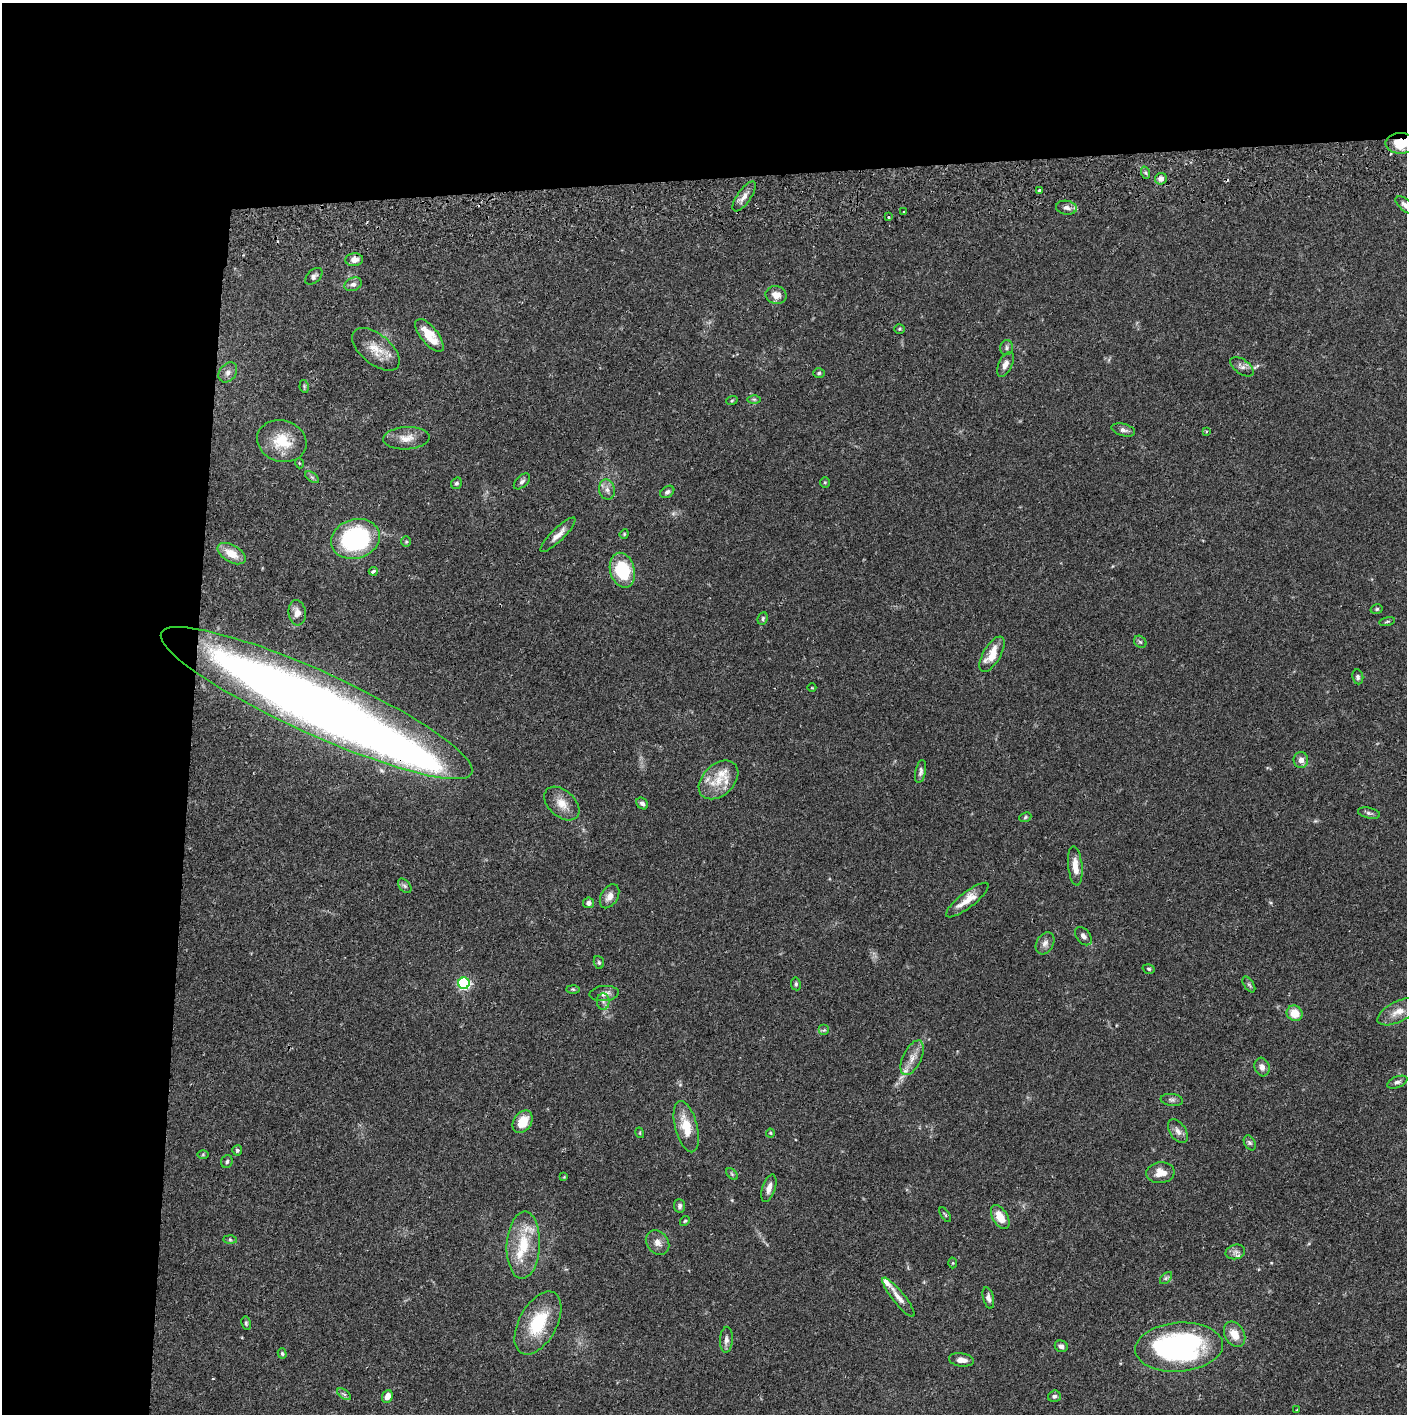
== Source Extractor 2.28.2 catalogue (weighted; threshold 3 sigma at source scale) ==
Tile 1 of 3 x 3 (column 1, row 1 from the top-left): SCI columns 7-1411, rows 2889-4300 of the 4229 x 4358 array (HDU 1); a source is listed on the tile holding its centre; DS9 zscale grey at full resolution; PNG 1409 x 1416 px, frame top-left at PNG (2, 3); each listed source drawn as its Kron ellipse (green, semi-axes under 4 px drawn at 4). Shown black and unused: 24% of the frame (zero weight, under 2 of 3 exposures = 3% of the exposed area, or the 3 px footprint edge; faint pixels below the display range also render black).
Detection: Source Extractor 2.28.2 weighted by HDU 2 'WHT'; one run over the whole footprint, this tile lists its part. Background 0.068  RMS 0.0049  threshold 0.0221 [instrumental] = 3 sigma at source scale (4.5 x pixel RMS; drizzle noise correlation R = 1.50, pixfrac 1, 0.05/0.05 arcsec/px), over >= 5 px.
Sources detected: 127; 1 too faint to see at this stretch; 2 inside a brighter object's white glare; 1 cosmic-ray / hot-pixel residue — neither listed nor drawn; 6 inside a brighter listed object's ellipse — not listed separately; the other 117 listed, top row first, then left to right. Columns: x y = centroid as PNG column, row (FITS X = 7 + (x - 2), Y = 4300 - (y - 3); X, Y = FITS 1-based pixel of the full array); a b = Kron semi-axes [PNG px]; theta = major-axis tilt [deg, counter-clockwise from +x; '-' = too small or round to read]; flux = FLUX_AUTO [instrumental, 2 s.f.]
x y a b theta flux
1401 143 15 10 0 12
1146 173 6 4 -71 0.85
1161 179 6 5 - 2.9
1039 190 3 3 - 1.4
744 196 17 7 55 3.4
1405 205 12 5 -40 2.2
1066 208 10 7 -9 2.5
903 212 3 2 - 0.41
888 217 3 3 - 0.54
354 260 9 6 6 3.5
314 276 10 6 44 1.6
353 284 9 6 22 1.9
776 295 10 9 - 4.3
899 329 5 4 - 0.62
429 335 20 8 -51 10
1007 348 7 6 - 1.2
376 349 28 15 -40 9.1
1005 364 13 6 64 3
1242 367 13 7 -36 2.3
228 372 11 8 51 2.2
819 373 6 5 - 0.8
304 386 6 4 -80 0.69
754 399 6 4 -1 0.72
732 400 6 3 20 0.54
1123 430 12 6 -15 1.9
1206 432 4 2 - 0.44
406 438 23 11 3 5.4
282 441 25 20 -17 15
299 463 5 3 - 0.39
312 477 8 4 -36 0.93
522 481 10 5 43 1.4
825 482 5 5 - 0.68
456 483 6 5 - 0.97
607 490 10 8 -78 2.5
667 492 7 5 35 1.3
624 534 5 4 - 0.49
558 535 23 6 44 4
355 539 25 19 16 66
406 542 5 5 - 0.64
231 554 15 8 -31 7.6
622 570 18 12 -75 25
373 571 4 4 - 1.3
1377 609 6 4 17 0.74
297 613 13 8 -85 3.4
763 618 6 5 - 0.92
1387 621 8 3 11 0.58
1140 642 7 5 -43 0.97
992 654 20 8 60 9.3
1358 677 7 5 -81 1.1
812 688 4 3 - 0.33
317 703 170 31 -24 660
1301 760 8 7 - 2.8
921 771 12 5 79 1.6
719 780 23 15 43 11
562 804 20 13 -43 6.5
642 804 6 5 - 1.2
1369 813 11 5 -12 1.3
1025 817 6 4 25 0.75
1075 866 20 7 -84 5.8
405 886 8 5 -48 1.1
610 896 13 8 59 3.7
967 900 26 7 38 6.8
589 903 5 5 - 1.8
1083 936 10 6 -51 2
1045 943 12 8 60 2.5
599 962 6 5 - 0.74
1149 969 6 4 -16 0.75
464 983 6 5 - 69
796 984 6 5 - 0.94
1249 984 9 5 -56 1
573 989 6 4 -2 0.67
604 993 14 7 5 2.9
603 1001 8 6 -89 1.6
1398 1012 23 10 26 6.6
1295 1013 8 7 - 7.7
824 1030 5 5 - 0.91
912 1058 19 9 64 4.9
1262 1067 9 7 -73 2.6
1397 1082 11 5 22 1.5
1172 1100 11 6 -6 1.5
523 1122 12 9 54 8.8
686 1127 26 11 -75 12
1178 1131 13 8 -56 2.7
640 1133 5 3 - 0.42
770 1133 4 4 - 0.51
1250 1143 8 5 -60 1.1
237 1150 5 5 - 0.88
203 1155 6 4 1 0.58
227 1162 6 5 - 1.1
1160 1173 14 10 5 5.4
732 1174 7 4 -45 0.74
564 1177 4 4 - 0.39
769 1188 14 6 72 3.4
680 1206 7 5 -84 1.4
945 1215 8 3 -56 0.59
1000 1217 13 7 -60 7.1
685 1221 5 4 - 0.61
230 1240 6 4 -2 0.79
658 1243 13 10 -52 3.4
523 1245 33 16 87 18
1235 1252 10 7 15 2.2
953 1263 5 3 - 0.51
1166 1278 7 4 45 0.95
898 1297 24 6 -51 3.9
988 1298 11 5 -75 1.7
246 1323 7 4 -81 0.78
538 1323 34 19 61 23
1235 1334 13 9 -60 6.4
726 1340 13 6 87 2.2
1061 1346 6 5 - 1.7
1179 1347 44 24 4 100
282 1353 5 4 - 0.63
961 1360 12 6 -8 3.1
344 1394 8 4 -36 1.1
387 1396 6 5 - 4
1054 1396 6 5 - 1.1
1297 1409 2 2 - 0.39
Overlapping masked pixels (flux is a lower limit): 2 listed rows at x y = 1401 143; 317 703
Isophote crosses this tile's border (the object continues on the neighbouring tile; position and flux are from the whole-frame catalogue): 3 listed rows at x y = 1401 143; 1405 205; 1398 1012